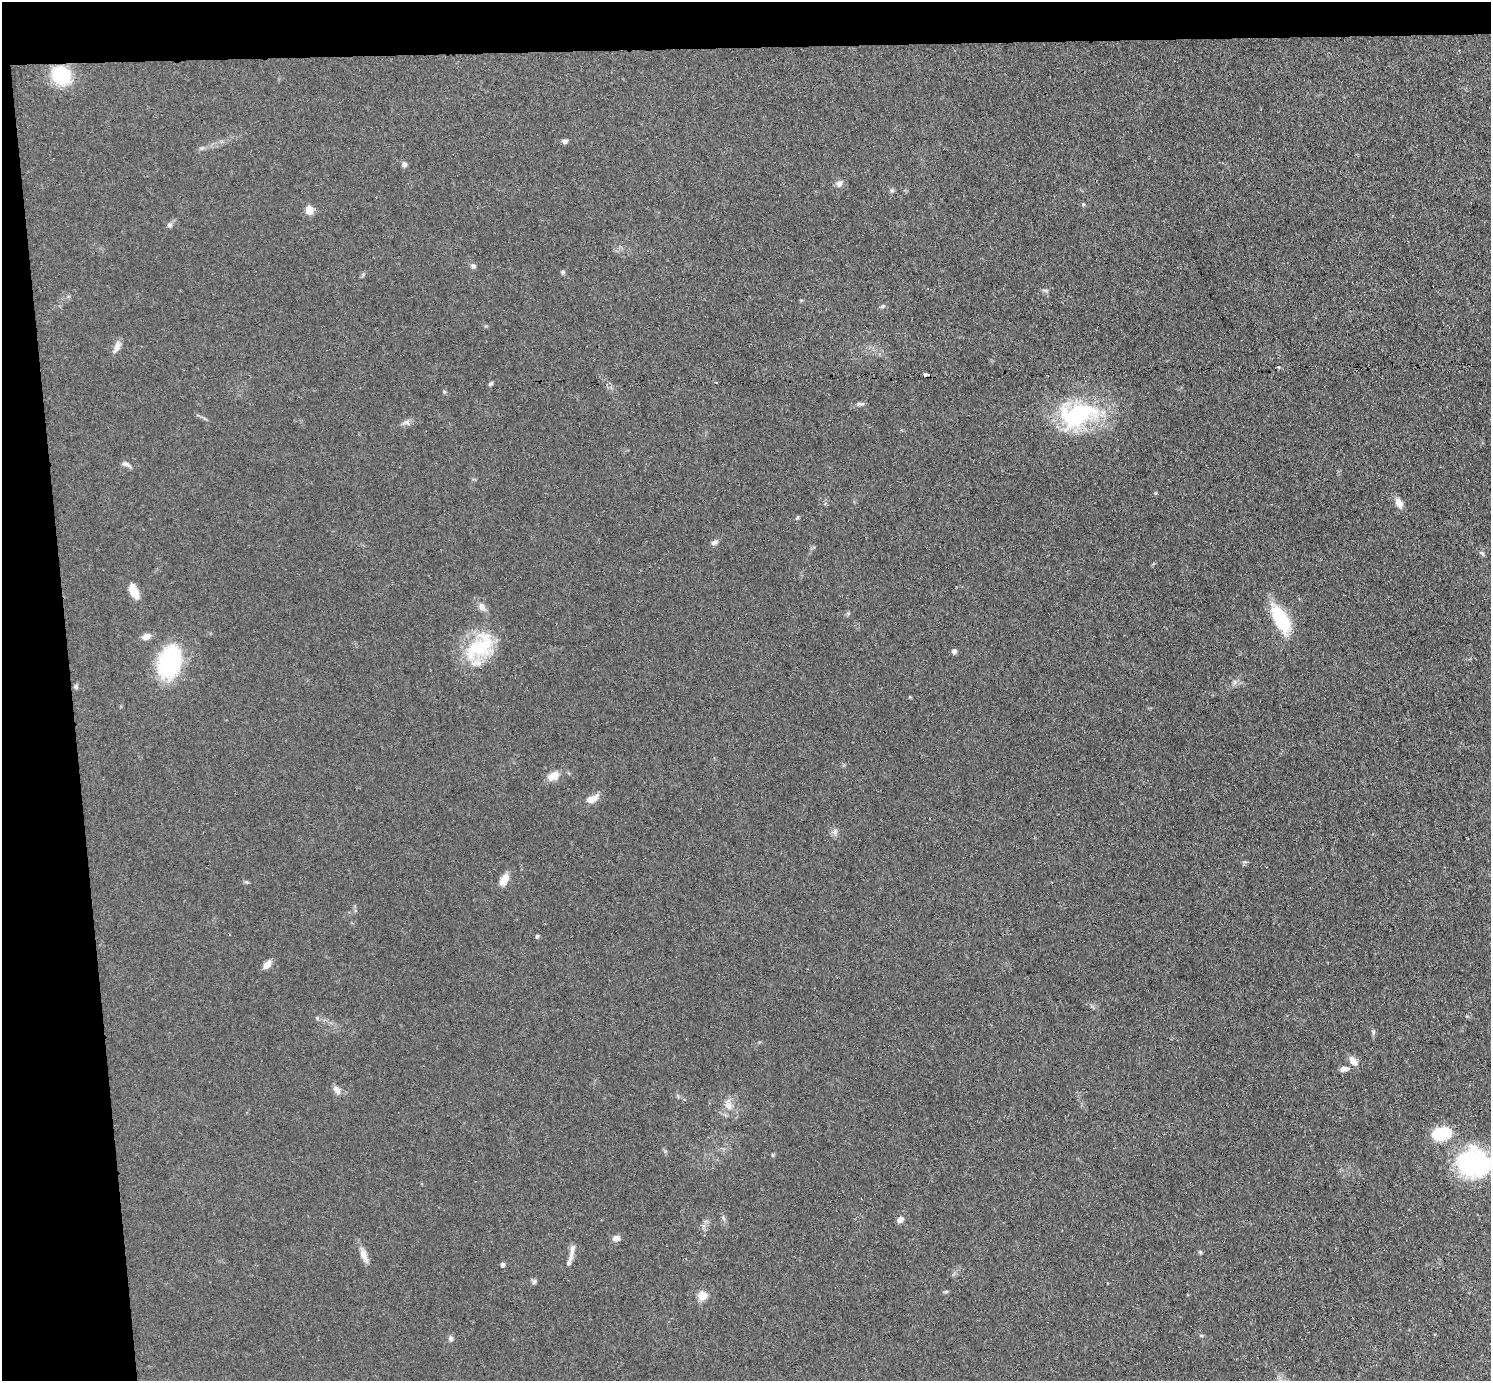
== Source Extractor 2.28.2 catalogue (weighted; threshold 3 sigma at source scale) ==
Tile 1 of 3 x 3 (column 1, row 1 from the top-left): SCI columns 57-1545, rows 2890-4268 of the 4579 x 4505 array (HDU 1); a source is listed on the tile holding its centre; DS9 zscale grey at full resolution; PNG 1493 x 1383 px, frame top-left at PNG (2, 2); no overlay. Shown black and unused: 8% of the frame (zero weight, under 3 of 4 exposures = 5% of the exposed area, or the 3 px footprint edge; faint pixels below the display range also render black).
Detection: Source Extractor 2.28.2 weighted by HDU 2 'WHT'; one run over the whole footprint, this tile lists its part. Background 0.0693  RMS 0.0067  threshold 0.0303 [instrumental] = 3 sigma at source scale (4.5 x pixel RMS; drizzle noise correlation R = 1.50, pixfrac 1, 0.05/0.05 arcsec/px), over >= 5 px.
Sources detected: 59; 1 cosmic-ray / hot-pixel residue — not listed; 2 inside a brighter listed object's ellipse — not listed separately; the other 56 listed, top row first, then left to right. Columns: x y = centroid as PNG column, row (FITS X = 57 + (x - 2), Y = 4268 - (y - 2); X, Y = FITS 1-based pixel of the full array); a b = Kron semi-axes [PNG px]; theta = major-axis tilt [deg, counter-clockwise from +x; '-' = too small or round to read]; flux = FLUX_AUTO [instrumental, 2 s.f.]
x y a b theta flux
61 75 19 17 -43 33
565 141 6 5 - 2
404 164 6 6 - 2
839 183 9 7 60 2.6
892 191 6 4 -19 1
1083 204 5 4 - 0.88
309 210 5 5 - 19
169 225 6 6 - 1.7
473 266 7 6 - 1.8
563 272 6 5 - 1.1
883 306 5 5 - 1
117 347 17 6 69 4
925 375 5 3 - 10
491 384 6 4 34 1.1
861 404 10 5 -5 1.6
1077 414 52 31 13 69
407 422 8 4 -59 1.5
126 464 12 6 -24 2.5
1399 503 12 7 -62 5.8
797 517 5 4 - 0.84
714 542 10 6 32 1.8
1482 553 7 4 -44 1.1
134 591 19 9 -63 8.2
482 607 12 8 -62 3.7
1281 619 31 13 -61 37
146 636 10 7 18 3.8
480 647 42 26 39 39
954 651 5 5 - 2.5
169 662 26 17 73 81
1235 682 7 4 89 1.5
76 687 6 4 -72 1
553 776 16 10 28 6.6
592 799 15 7 24 6.9
835 832 9 6 58 2.2
504 880 15 9 58 6.4
537 936 4 4 - 1.3
267 964 11 6 50 5
1373 1032 8 4 82 1.2
1353 1061 11 7 -54 5.2
1344 1069 11 6 6 3.1
337 1090 12 8 -44 3.3
728 1105 13 9 -79 5.4
1442 1134 25 14 11 22
1474 1163 33 28 -10 91
723 1218 6 4 -71 1.2
900 1220 8 6 50 3
616 1238 10 7 9 2.6
572 1250 19 6 81 4.2
1200 1252 6 3 -71 0.81
364 1255 18 8 -68 5.4
502 1264 4 4 - 2
534 1282 7 5 89 1.4
946 1291 6 4 2 0.92
702 1296 5 5 - 26
1201 1335 6 4 -19 0.76
451 1338 7 6 - 1.6
Isophote crosses this tile's border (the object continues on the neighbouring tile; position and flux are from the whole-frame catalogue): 1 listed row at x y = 1474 1163